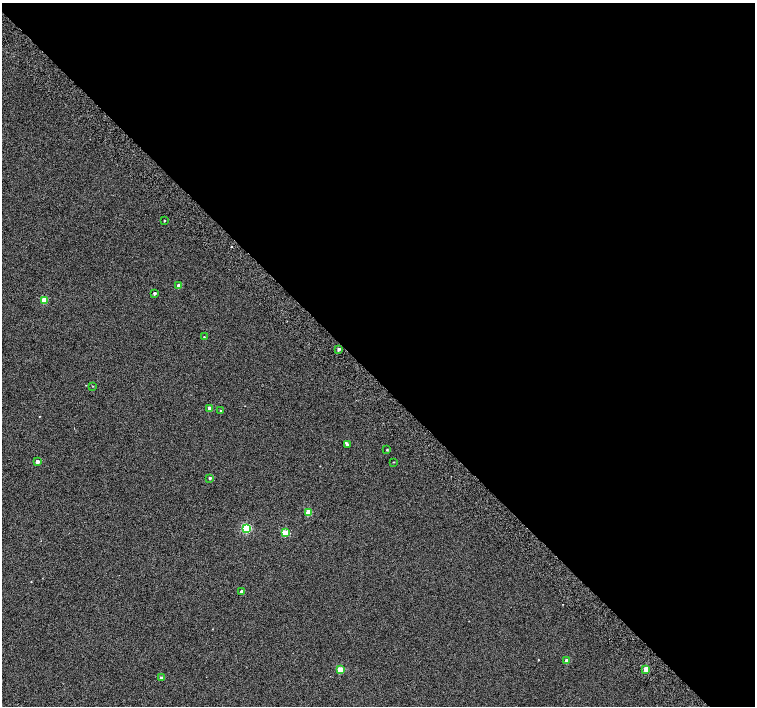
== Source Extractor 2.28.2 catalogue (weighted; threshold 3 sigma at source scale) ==
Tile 8 of 4 x 4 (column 4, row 2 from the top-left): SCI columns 4568-6073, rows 3080-4486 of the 6118 x 6093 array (HDU 1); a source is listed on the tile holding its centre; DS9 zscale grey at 2 x 2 block average (1 PNG px = mean of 2 x 2 image px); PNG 757 x 708 px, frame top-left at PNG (2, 3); each listed source drawn as its Kron ellipse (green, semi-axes under 4 px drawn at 4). Shown black and unused: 54% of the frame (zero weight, under 2 of 3 exposures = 3% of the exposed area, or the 3 px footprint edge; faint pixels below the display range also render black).
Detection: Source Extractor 2.28.2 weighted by HDU 2 'WHT'; one run over the whole footprint, this tile lists its part. Background 0.0626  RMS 0.052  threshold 0.234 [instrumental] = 3 sigma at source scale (4.5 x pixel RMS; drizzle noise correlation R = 1.50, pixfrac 1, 0.0396/0.0396 arcsec/px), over >= 5 px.
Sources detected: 23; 1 inside a brighter listed object's ellipse — not listed separately; the other 22 listed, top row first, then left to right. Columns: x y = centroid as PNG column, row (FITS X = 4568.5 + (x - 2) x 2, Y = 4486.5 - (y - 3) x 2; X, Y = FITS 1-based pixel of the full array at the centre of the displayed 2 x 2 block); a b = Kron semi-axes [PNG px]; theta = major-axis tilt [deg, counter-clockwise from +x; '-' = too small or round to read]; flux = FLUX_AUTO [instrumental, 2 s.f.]
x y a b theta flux
164 221 2 2 - 9.7
179 286 3 3 - 75
154 293 2 2 - 25
44 300 3 3 - 250
204 337 2 2 - 7.7
339 349 3 3 - 24
93 386 2 2 - 4.9
210 408 3 3 - 72
220 410 2 2 - 5.5
347 444 3 2 - 16
387 450 2 2 - 11
37 462 3 3 - 58
394 462 3 2 - 5.2
210 478 3 2 - 17
308 512 3 3 - 280
246 528 3 3 - 850
285 533 3 3 - 280
242 592 3 2 - 45
567 661 3 3 - 110
646 669 3 3 - 150
340 670 3 3 - 260
161 678 3 3 - 27